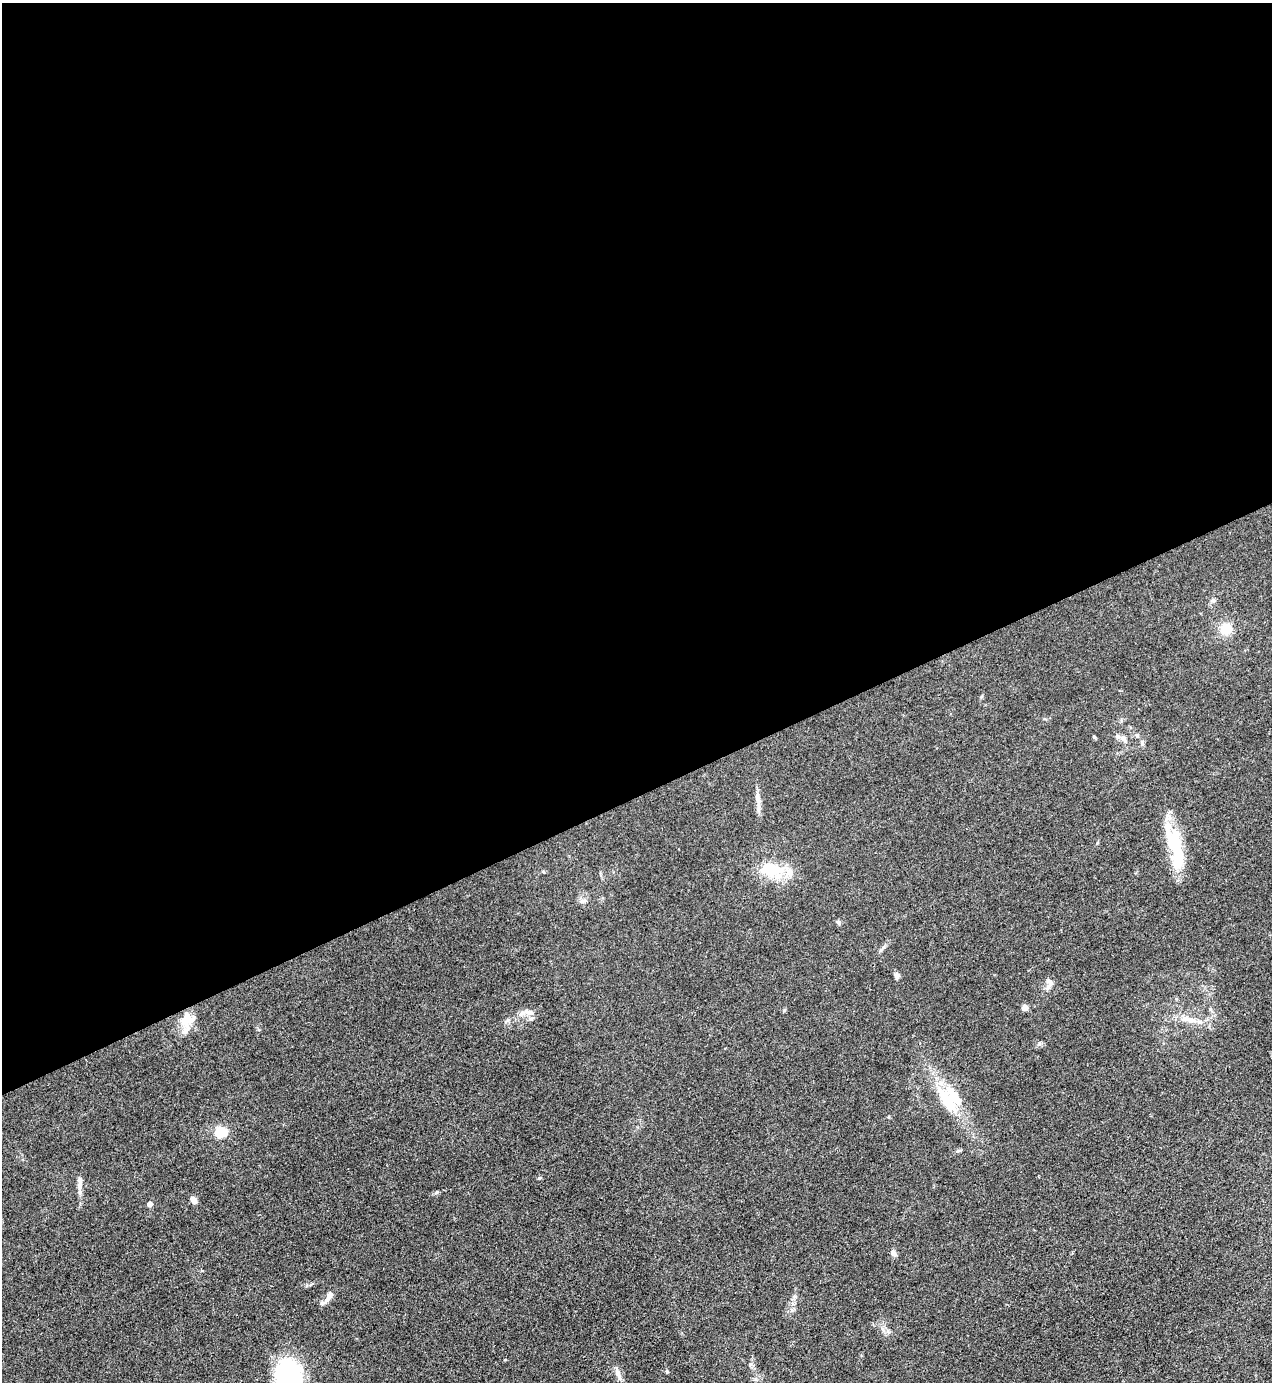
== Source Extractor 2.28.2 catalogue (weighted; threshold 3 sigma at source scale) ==
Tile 2 of 4 x 4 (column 2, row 1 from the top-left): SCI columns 1552-2821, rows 4143-5522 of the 5510 x 5523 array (HDU 1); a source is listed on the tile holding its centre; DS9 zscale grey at full resolution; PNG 1274 x 1384 px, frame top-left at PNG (2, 3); no overlay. Shown black and unused: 58% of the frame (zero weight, under 3 of 4 exposures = <1% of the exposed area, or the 3 px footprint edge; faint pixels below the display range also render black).
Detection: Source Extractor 2.28.2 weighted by HDU 2 'WHT'; one run over the whole footprint, this tile lists its part. Background 0.0432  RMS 0.0049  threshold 0.0221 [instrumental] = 3 sigma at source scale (4.5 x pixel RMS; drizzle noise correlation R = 1.50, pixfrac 1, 0.05/0.05 arcsec/px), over >= 5 px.
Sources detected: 36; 1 inside a brighter object's white glare — not listed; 5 inside a brighter listed object's ellipse — not listed separately; the other 30 listed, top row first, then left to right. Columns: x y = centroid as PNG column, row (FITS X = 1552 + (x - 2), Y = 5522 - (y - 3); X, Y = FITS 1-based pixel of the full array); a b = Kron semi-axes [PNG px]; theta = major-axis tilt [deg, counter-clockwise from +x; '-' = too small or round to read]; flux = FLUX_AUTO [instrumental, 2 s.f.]
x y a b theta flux
1213 600 7 6 - 1.2
1225 629 10 9 - 9.4
1094 737 4 4 - 0.65
1124 739 11 6 -54 1.9
758 801 28 6 -82 3.5
1174 841 43 20 -69 23
771 869 38 16 -3 16
583 901 9 5 19 1.3
838 922 6 5 - 0.76
897 975 7 7 - 1.3
1048 987 12 6 66 2.2
1025 1008 8 7 - 1.7
784 1010 5 5 - 0.55
521 1014 9 5 44 1.7
531 1019 7 4 1 0.94
187 1020 20 17 63 9.1
1189 1020 28 6 -11 5.5
947 1099 36 14 -57 19
220 1132 5 5 - 44
958 1151 6 4 19 0.72
539 1178 6 3 18 0.53
80 1182 19 6 85 3.1
437 1192 6 4 45 0.63
194 1200 8 6 -66 2.3
149 1204 4 4 - 2.9
893 1253 8 6 -56 1.9
329 1296 11 6 64 3
794 1297 7 4 72 0.94
618 1373 19 6 -68 2.6
289 1375 34 25 -66 55
Isophote crosses this tile's border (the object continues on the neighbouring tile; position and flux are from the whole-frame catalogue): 1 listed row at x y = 289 1375
Unlisted compact peaks at least as high as the median listed source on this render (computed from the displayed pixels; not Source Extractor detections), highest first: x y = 667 1372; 508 1020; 1039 1044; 1097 843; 505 1360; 543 871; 889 1117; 311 1284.